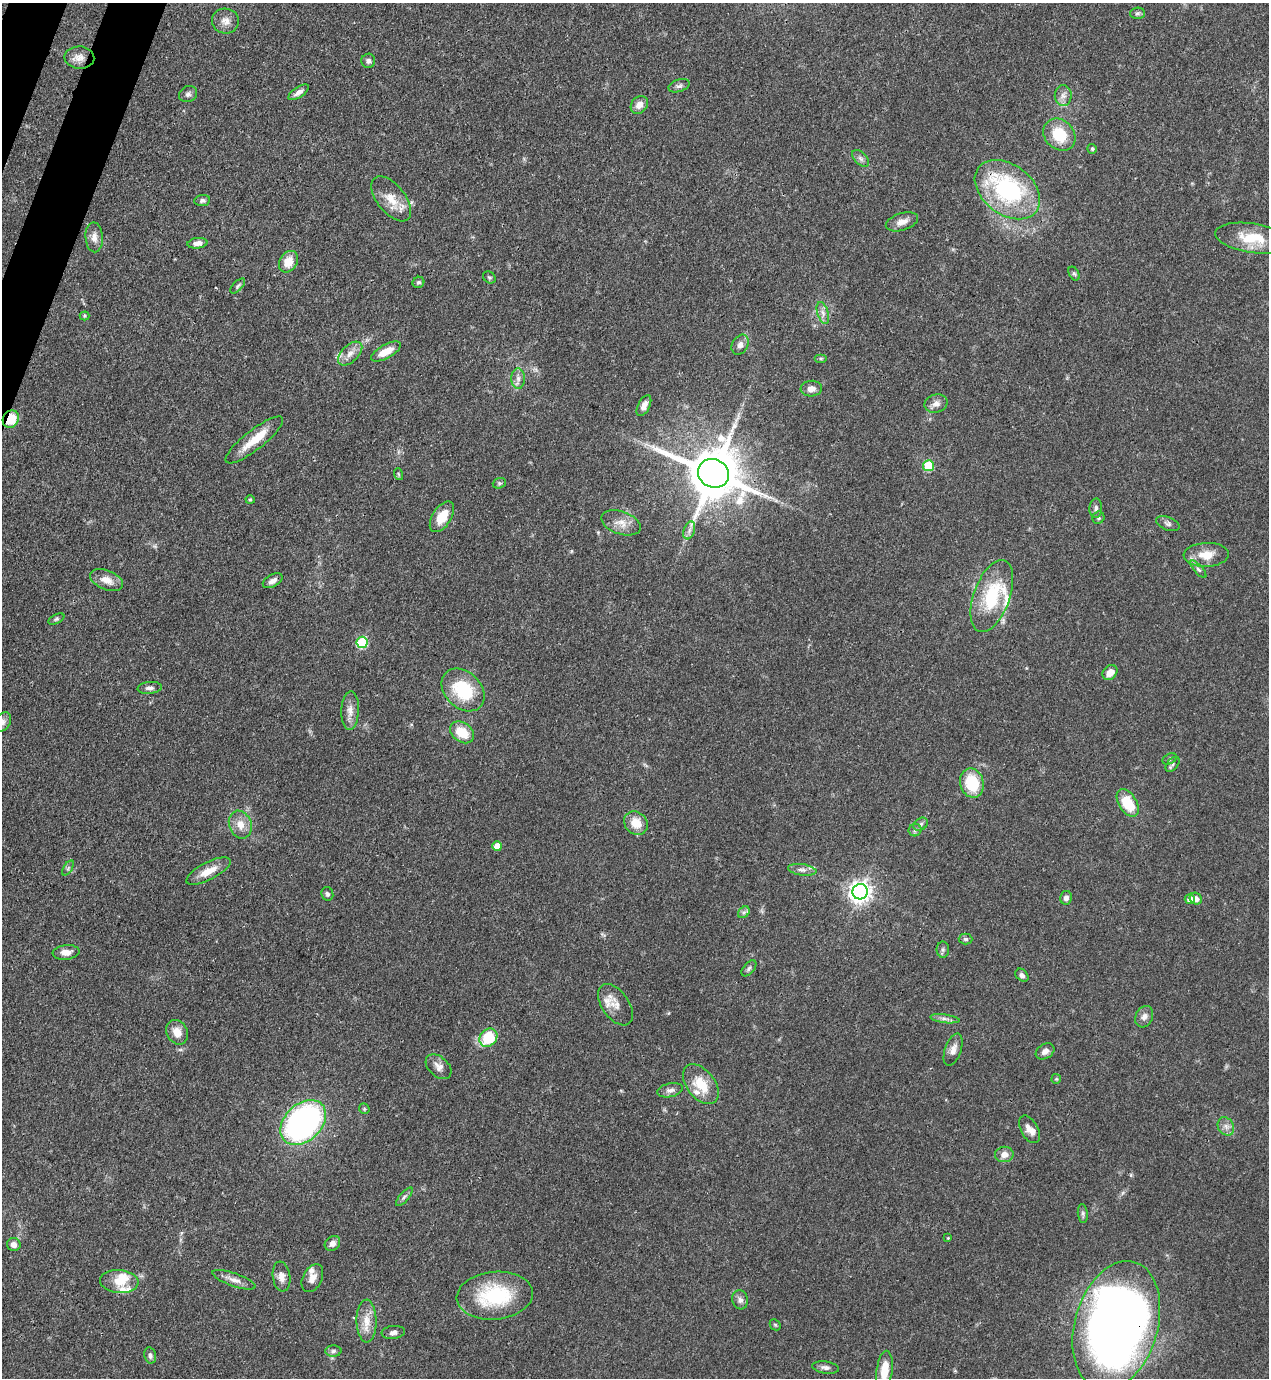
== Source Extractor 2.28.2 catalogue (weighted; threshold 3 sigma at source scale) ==
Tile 11 of 4 x 4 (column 3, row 3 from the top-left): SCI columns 2756-4022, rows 1416-2791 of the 5643 x 5582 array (HDU 1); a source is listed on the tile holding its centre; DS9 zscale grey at full resolution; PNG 1271 x 1380 px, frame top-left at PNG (2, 3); each listed source drawn as its Kron ellipse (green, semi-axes under 4 px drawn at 4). Shown black and unused: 2% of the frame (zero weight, under 3 of 4 exposures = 7% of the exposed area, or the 3 px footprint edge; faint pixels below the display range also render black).
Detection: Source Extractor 2.28.2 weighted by HDU 2 'WHT'; one run over the whole footprint, this tile lists its part. Background 0.0656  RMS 0.0035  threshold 0.0157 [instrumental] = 3 sigma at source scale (4.5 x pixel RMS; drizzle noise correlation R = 1.50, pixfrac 1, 0.05/0.05 arcsec/px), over >= 5 px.
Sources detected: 127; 9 inside a brighter listed object's ellipse — not listed separately; the other 118 listed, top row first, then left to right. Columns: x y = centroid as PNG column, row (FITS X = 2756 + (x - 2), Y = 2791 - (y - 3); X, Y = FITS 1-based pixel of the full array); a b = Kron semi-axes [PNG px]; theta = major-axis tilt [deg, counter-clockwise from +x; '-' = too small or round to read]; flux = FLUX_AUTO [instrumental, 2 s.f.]
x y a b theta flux
1137 13 7 5 3 0.81
225 21 13 12 - 2.8
79 58 15 11 -3 3.1
368 61 7 7 - 1.2
679 86 11 6 17 1.1
299 92 12 5 34 1.7
188 94 9 8 - 1.2
1063 95 10 8 -88 1.9
639 105 10 7 47 2.7
1059 135 17 14 -46 11
1092 149 5 4 - 0.55
861 158 10 6 -45 1.2
1007 190 36 25 -37 47
391 199 26 14 -52 6.8
202 201 8 5 7 0.91
902 222 17 8 17 2.9
94 237 15 8 -87 2.5
1252 238 37 14 -8 11
197 243 10 5 7 2
288 262 11 8 59 5
1074 274 7 5 -61 0.68
489 277 7 5 -36 0.63
418 282 6 5 - 0.75
238 286 9 4 45 0.72
823 313 11 5 -72 1.7
85 316 5 4 - 0.46
740 345 10 8 59 1.7
386 352 16 7 29 4.4
350 353 15 8 43 2.9
821 358 6 4 0 0.51
518 379 10 6 -90 1.6
811 389 10 8 4 2.3
936 404 11 9 15 2.1
644 406 11 6 63 2.3
11 419 9 8 - 8.1
254 440 36 10 38 8
928 466 5 5 - 18
713 473 16 14 -27 2200
398 474 6 3 -71 0.42
499 483 7 5 19 0.67
250 500 4 4 - 0.37
1096 508 10 6 88 1.2
442 517 17 9 57 6.5
1098 518 6 5 - 0.72
621 523 20 11 -19 4
1168 524 12 6 -21 1.2
689 530 9 5 71 1.3
1206 555 23 12 2 6.4
1198 569 11 4 -49 0.96
107 580 17 9 -21 3.9
273 581 11 6 29 1.8
992 596 38 18 70 20
56 619 8 4 27 0.65
362 642 6 5 - 25
1110 673 8 6 44 3.7
150 688 12 6 6 1.3
463 690 24 18 -44 18
350 711 19 9 88 3
3 722 10 7 57 1.4
462 732 13 9 -36 7.9
1170 759 7 5 28 0.59
1173 764 8 5 48 0.82
972 783 15 11 -76 14
1128 803 15 9 -57 13
636 823 13 11 -44 5.4
921 824 8 6 37 1
240 825 14 11 -69 4.2
915 830 6 6 - 0.88
497 846 4 4 - 4
68 868 8 3 59 0.63
802 870 14 5 -8 1.6
208 871 24 9 27 5.1
860 892 8 7 - 230
327 894 7 5 -69 0.91
1066 898 7 6 - 1.3
1190 899 5 5 - 3
1196 899 6 5 - 1.9
744 912 6 5 - 0.85
965 939 7 5 -1 0.77
943 950 8 6 90 0.91
66 952 13 7 6 2.8
749 968 9 5 49 0.9
1022 975 7 5 -44 1.1
615 1005 23 13 -55 3.8
1144 1017 11 8 64 1.9
945 1019 14 4 -8 1.4
177 1032 13 10 -59 3.8
488 1038 10 8 48 15
953 1050 17 8 71 2.5
1045 1051 10 7 32 1.7
438 1067 15 9 -42 2.4
1056 1079 5 5 - 0.42
701 1084 23 14 -52 9.5
670 1090 13 6 12 1.6
364 1109 6 5 - 0.49
303 1122 26 18 45 100
1226 1126 9 7 -56 1.8
1029 1129 15 8 -60 2.6
1004 1154 9 8 - 2.9
404 1197 11 4 49 1.1
1083 1214 9 5 -84 0.82
948 1238 3 3 - 0.4
332 1243 8 6 41 1.8
14 1244 7 6 - 1.9
281 1276 15 8 -82 2.6
312 1278 15 9 63 2.8
234 1280 23 6 -19 2.7
119 1281 19 11 -5 5.8
495 1296 38 24 5 26
740 1300 10 7 -74 1.5
366 1321 21 10 -89 4.9
775 1325 6 5 - 0.5
1116 1325 66 41 74 370
393 1332 12 6 6 1.5
333 1351 8 5 2 0.99
150 1355 8 6 -77 1.1
825 1367 13 6 -9 1.4
884 1370 19 8 83 7.6
Overlapping masked pixels (flux is a lower limit): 4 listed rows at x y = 1007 190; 11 419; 713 473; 1116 1325
Isophote crosses this tile's border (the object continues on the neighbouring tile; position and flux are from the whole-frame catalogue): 2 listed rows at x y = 3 722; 884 1370